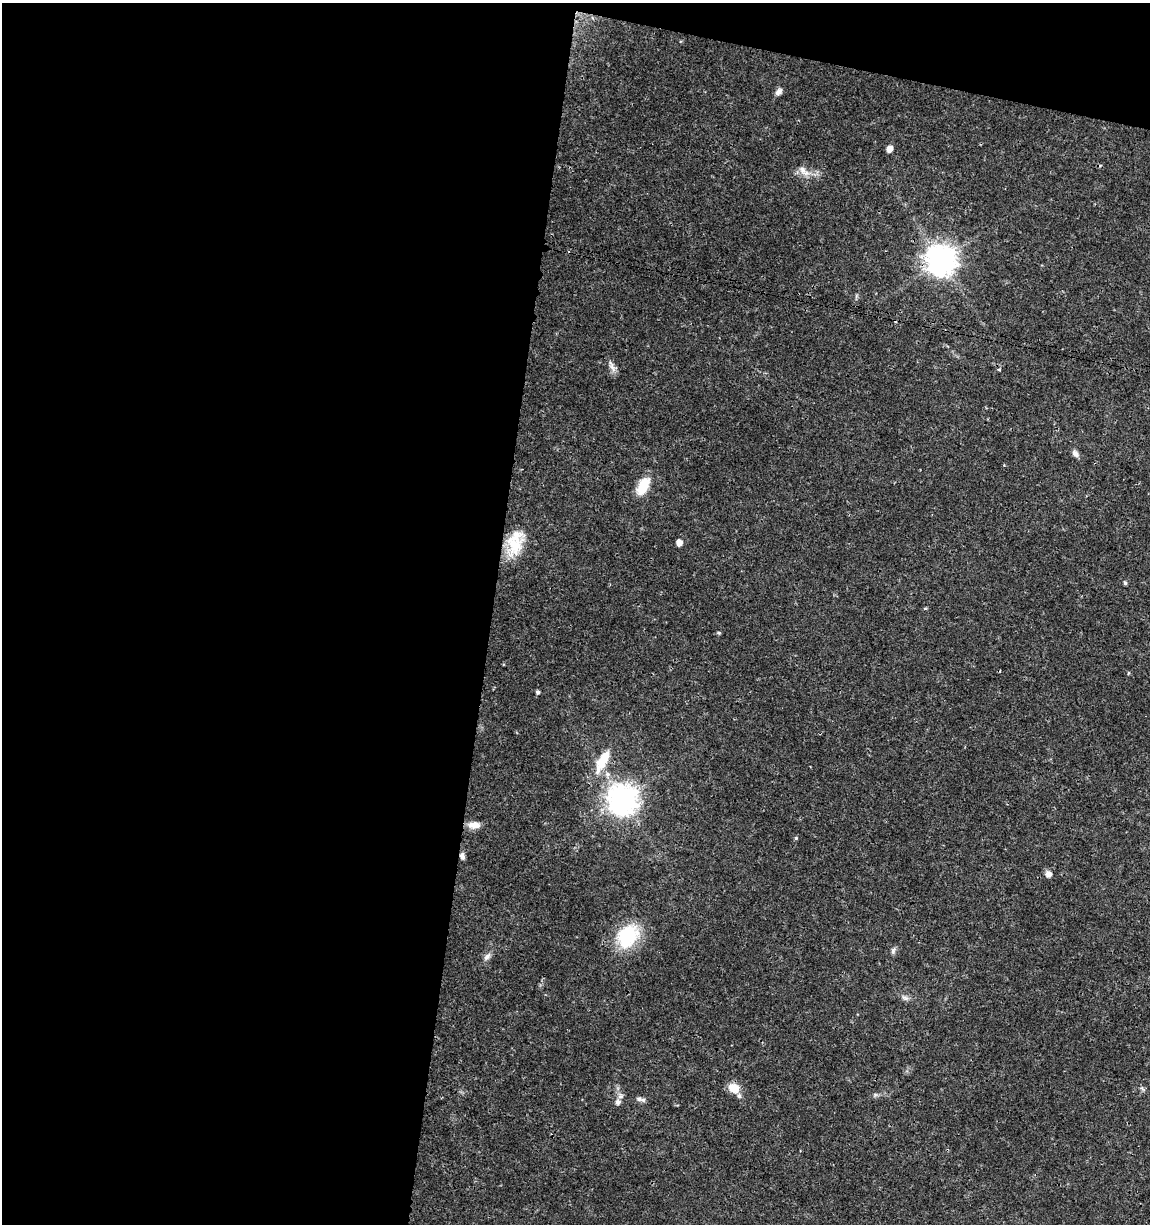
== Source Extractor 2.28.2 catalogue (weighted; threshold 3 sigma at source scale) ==
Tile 1 of 4 x 4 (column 1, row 1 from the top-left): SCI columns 226-1373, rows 3675-4896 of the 5104 x 4898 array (HDU 1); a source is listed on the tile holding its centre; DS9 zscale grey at full resolution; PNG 1152 x 1226 px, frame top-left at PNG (2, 3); no overlay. Shown black and unused: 46% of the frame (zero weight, under 3 of 4 exposures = <1% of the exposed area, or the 3 px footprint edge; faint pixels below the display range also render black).
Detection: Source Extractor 2.28.2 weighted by HDU 2 'WHT'; one run over the whole footprint, this tile lists its part. Background 0.0189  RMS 0.0018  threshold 0.00796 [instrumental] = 3 sigma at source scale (4.5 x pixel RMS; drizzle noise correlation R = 1.50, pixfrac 1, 0.0396/0.0396 arcsec/px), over >= 5 px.
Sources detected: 31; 3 inside a brighter listed object's ellipse — not listed separately; the other 28 listed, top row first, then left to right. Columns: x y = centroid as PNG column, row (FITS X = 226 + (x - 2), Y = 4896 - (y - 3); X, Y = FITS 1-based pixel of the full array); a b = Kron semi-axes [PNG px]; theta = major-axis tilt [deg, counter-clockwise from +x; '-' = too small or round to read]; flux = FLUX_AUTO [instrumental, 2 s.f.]
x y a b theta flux
779 92 10 6 44 0.75
890 149 5 5 - 1.4
802 170 14 8 -57 1.3
941 260 9 9 - 260
612 367 11 7 -56 0.88
999 370 5 3 - 0.19
1075 453 10 7 -52 0.74
643 486 23 12 61 3.8
679 542 5 5 - 1.3
514 545 30 20 67 5.8
1125 583 5 4 - 0.29
925 608 6 3 18 0.19
719 633 5 4 - 0.19
1128 673 5 3 - 0.15
538 692 4 4 - 0.44
602 761 33 11 62 4.6
622 799 9 9 - 250
474 825 15 8 2 1.6
796 838 4 3 - 0.27
462 856 8 5 -78 0.65
1048 874 6 6 - 1.1
628 936 31 24 53 9.9
893 951 9 5 80 0.48
487 956 11 7 46 0.76
905 998 12 5 -33 0.65
734 1088 13 10 -28 2.4
639 1099 9 7 -3 0.63
618 1102 7 7 - 0.83
Overlapping masked pixels (flux is a lower limit): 1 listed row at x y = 462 856